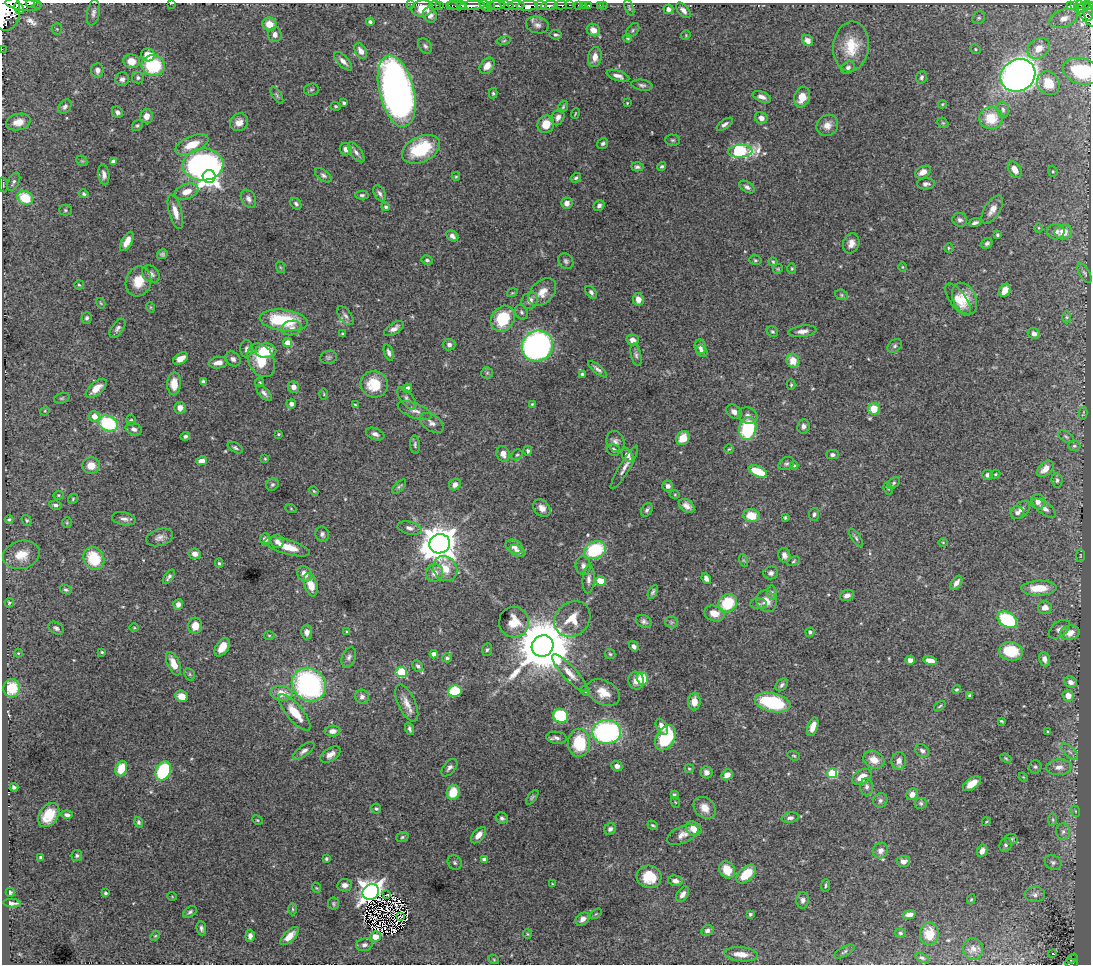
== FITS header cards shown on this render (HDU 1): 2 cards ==
NAXIS1  =                 1089
NAXIS2  =                  962

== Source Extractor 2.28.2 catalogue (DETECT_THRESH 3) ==
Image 1089 x 962 px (HDU 1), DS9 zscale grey, 1 PNG px = 1 image px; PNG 1093 x 966 px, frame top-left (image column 1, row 962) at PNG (2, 3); each listed source drawn as its Kron ellipse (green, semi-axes under 4 px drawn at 4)
Background 2.07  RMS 0.022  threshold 0.0658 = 3 sigma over >= 5 px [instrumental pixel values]
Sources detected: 513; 4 with non-positive FLUX_AUTO (blend fragments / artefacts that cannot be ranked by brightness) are neither listed nor drawn; of the other 509, the 500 brightest by FLUX_AUTO listed and drawn (9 fainter detections omitted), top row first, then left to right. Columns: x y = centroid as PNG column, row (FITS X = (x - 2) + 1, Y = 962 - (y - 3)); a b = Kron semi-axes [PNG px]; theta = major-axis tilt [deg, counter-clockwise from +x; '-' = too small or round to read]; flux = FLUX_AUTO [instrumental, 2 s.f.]
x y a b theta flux
30 3 4 2 - 200
38 3 3 2 - 65
172 3 3 2 - 3
23 4 18 6 -7 1100
411 4 2 2 - 23
435 5 5 3 - 41
440 5 2 2 - 7.5
461 5 4 3 - 530
472 5 13 3 3 1200
497 5 8 3 4 590
506 5 7 4 -21 390
516 5 8 3 3 530
541 5 6 3 -16 640
561 5 6 3 -2 210
569 5 3 2 - 100
579 5 3 3 - 64
583 5 2 2 - 15
589 5 3 3 - 37
600 5 2 2 - 15
603 5 3 2 - 14
1075 5 4 3 - 180
1080 5 3 2 - 120
452 6 6 3 -12 140
457 6 9 4 -9 790
486 6 7 4 -41 190
490 6 3 3 - 140
527 6 10 4 3 2300
549 6 8 4 7 1200
1071 6 3 3 - 120
1089 6 4 3 - 250
1083 7 8 3 33 130
19 8 6 3 -56 360
422 8 11 8 2 25
629 8 8 3 -68 2.1
668 9 5 4 - 6.3
683 10 9 5 -48 6.3
6 11 20 14 86 6500
1088 12 9 4 -83 150
93 13 13 6 79 6.4
430 15 8 6 -55 7.1
1087 17 12 4 -46 250
979 18 7 5 42 3.1
1064 18 15 8 20 13
370 22 4 3 - 3.3
269 24 7 6 - 20
537 25 12 8 -14 7.1
57 29 6 5 - 2.8
593 30 7 6 - 12
633 30 8 5 51 3.2
275 35 7 6 - 8
556 35 6 4 -9 3
686 35 5 4 - 1.4
628 38 4 3 - 1.7
807 40 6 5 - 9.8
504 41 7 3 9 2.1
425 46 8 6 -51 3.9
851 46 25 18 84 44
1039 48 12 9 35 17
2 49 2 2 - 11
976 49 5 4 - 2.1
361 51 8 5 -60 10
148 55 7 6 - 19
595 57 10 6 82 12
131 61 8 7 - 20
343 61 11 5 -46 7.8
153 65 12 10 -8 95
487 66 9 6 52 14
848 68 7 6 - 4.3
97 70 7 6 - 5.9
1081 71 18 13 -15 89
1018 75 18 15 31 1300
618 76 12 5 -19 8
921 77 6 5 - 3.5
138 78 6 5 - 3.4
122 79 7 6 - 5.5
1048 83 12 10 -56 31
642 85 10 5 -9 4.2
311 90 7 6 - 2.7
397 91 37 17 -76 970
493 93 5 4 - 2.4
277 95 9 4 -57 3
762 97 10 5 -20 8
802 97 10 7 72 21
344 103 4 3 - 3.1
627 103 3 2 - 1.2
942 104 4 4 - 1.5
336 106 5 4 - 1.9
65 107 8 5 50 4.8
563 107 6 3 53 2.3
1003 110 8 5 -74 3.5
117 112 6 5 - 4.7
575 114 5 2 - 1.4
146 116 7 6 - 10
558 117 8 6 66 6.8
761 118 6 5 - 8.2
991 118 12 11 - 35
18 122 12 8 14 15
239 122 9 8 - 11
943 123 6 4 -43 1.9
546 124 9 8 - 23
725 124 9 4 35 4.7
827 125 11 10 - 12
137 126 6 4 54 2.4
673 140 7 5 -2 2.5
603 144 6 5 - 3.3
192 145 18 8 23 28
346 149 6 5 - 7
421 149 20 12 26 82
740 151 12 6 3 220
356 152 12 5 -54 6.2
82 161 6 4 -42 2.2
113 162 4 4 - 7.9
203 165 20 16 3 560
662 166 4 4 - 2.2
637 167 6 4 -2 3.7
1015 170 9 6 -56 14
1053 171 6 4 -70 2
923 172 8 5 28 11
104 175 10 5 -82 6
323 175 10 5 -35 4.2
209 176 6 6 - 850
456 177 4 4 - 1.8
576 178 5 4 - 2.5
13 182 10 5 63 4.1
926 184 9 5 2 4.1
3 185 7 2 -80 1.2
747 187 8 5 -33 4.7
187 192 12 7 20 16
380 193 9 5 -62 4.5
84 194 4 3 - 2.5
362 195 6 4 1 2.7
25 198 8 6 -29 52
248 199 9 7 -58 6.4
567 203 5 5 - 7.9
296 204 6 5 - 3.5
599 206 6 5 - 5.1
386 207 4 3 - 2.1
65 210 6 5 - 2.5
992 210 16 7 57 12
175 212 18 6 -75 15
960 220 7 7 - 5.2
975 223 6 3 19 4.2
1039 228 5 3 - 1.5
1056 232 9 8 - 7.6
1063 232 9 7 12 21
997 235 4 3 - 2.2
452 236 6 5 - 5.7
127 241 10 5 63 15
851 243 10 8 71 9.9
987 243 6 5 - 3.8
949 248 5 4 - 1.7
162 254 5 4 - 2.8
427 260 5 4 - 2.8
755 260 6 4 -15 2.3
566 261 8 7 - 4
773 262 4 3 - 1.7
280 267 6 3 -71 1.7
902 267 5 3 - 1.2
778 269 5 4 - 1.7
792 269 5 4 - 1.9
1085 273 11 5 -60 3.7
151 274 10 7 -41 6.1
138 281 15 12 72 26
79 285 5 4 - 1.7
1005 290 7 5 64 13
542 292 16 11 47 17
591 292 7 4 -52 3.9
512 293 5 3 - 1.5
841 295 6 5 - 2.6
965 298 17 11 -64 26
638 299 6 5 - 10
958 300 19 8 -54 19
530 301 9 7 51 7.9
101 303 5 4 - 1.5
150 307 5 3 - 1.3
521 312 8 6 -63 3.4
345 316 11 6 -53 4.9
1067 317 6 4 -90 2.3
87 318 6 5 - 3.2
503 319 14 11 56 61
284 320 24 10 -7 91
118 328 11 6 54 5.2
292 328 10 7 10 7.4
394 329 11 5 33 7.4
772 331 6 5 - 2.5
802 331 14 5 8 8.3
342 333 3 3 - 1.6
1034 334 6 5 - 6.6
633 340 6 5 - 8.6
288 343 4 4 - 19
449 345 6 5 - 5.4
537 346 16 15 - 560
895 346 8 6 42 3.5
700 347 7 5 -82 6.3
247 349 8 6 88 5.6
266 351 10 7 3 48
702 351 6 5 - 4.9
389 353 8 4 -71 4.7
636 355 11 5 -76 4.3
328 357 8 6 12 3.4
181 359 8 5 32 13
233 359 8 7 - 5.7
261 360 18 12 -63 40
793 361 7 6 - 20
218 363 9 5 9 9
598 369 12 4 -39 4.9
487 373 6 5 - 2.8
582 375 4 3 - 3.3
203 381 4 3 - 2.8
260 383 4 4 - 2.3
174 384 11 7 89 20
374 384 14 13 - 42
791 385 5 4 - 1.9
294 387 6 5 - 9.6
96 388 13 6 41 17
407 388 5 4 - 5.5
264 393 10 5 -47 5.1
324 394 6 4 -89 1.9
62 398 8 5 18 2.8
407 398 13 6 -53 5.3
291 404 5 4 - 4.3
532 404 3 3 - 1.4
355 405 4 2 - 1.8
180 408 6 5 - 8.7
874 409 6 6 - 28
45 411 5 4 - 1.5
415 411 18 7 -20 9.7
734 412 8 6 -37 8.1
1083 413 6 2 77 1.7
748 415 10 8 -18 6.6
94 416 6 5 - 17
131 420 5 5 - 2.1
108 423 10 7 -22 99
431 423 13 8 -36 7.5
803 426 7 6 - 5.3
134 429 8 6 -22 6.4
748 429 11 8 79 100
279 434 3 3 - 1.9
375 434 9 5 -22 5.9
185 436 5 4 - 3.5
1066 437 8 5 -32 3.4
683 438 7 6 - 25
615 441 11 9 -69 7
415 445 9 5 -86 3.1
1074 446 6 5 - 2.9
235 448 8 4 -30 3.1
729 449 5 4 - 1.9
614 450 7 5 -23 4.7
528 451 5 4 - 3.2
503 454 8 6 -66 11
517 455 6 5 - 2.9
627 455 7 5 -54 13
833 455 6 4 0 3.8
265 459 4 3 - 1.5
201 461 6 4 10 9.1
786 464 8 6 29 3.6
91 465 9 8 - 16
794 465 4 4 - 1.6
624 467 25 5 59 9.9
1045 469 10 6 42 14
758 471 10 5 -24 42
995 474 5 4 - 2.2
987 475 5 5 - 4.5
1057 480 7 5 -84 3.7
894 483 7 5 42 2.6
272 485 6 5 - 2.8
455 485 6 5 - 7.6
668 486 5 5 - 6.2
399 487 9 4 46 2.9
888 489 6 4 -63 1.7
314 491 5 4 - 1.7
58 495 5 4 - 1.9
675 495 5 3 - 1.3
73 499 5 4 - 2
1038 502 8 7 - 7.5
55 505 6 4 -10 3.6
687 506 9 6 -37 9.5
542 508 10 7 -44 9.9
1044 508 13 6 -37 9.6
291 509 5 3 - 1.5
647 510 7 5 57 3.7
1020 510 11 7 42 7.4
1017 513 7 6 - 5.6
814 514 6 5 - 3.6
751 516 8 6 -8 30
785 517 3 3 - 1.8
9 519 4 4 - 2.2
124 519 12 6 -11 6.7
27 520 6 4 -53 2.1
67 523 5 4 - 1.8
409 528 12 6 -13 6.6
322 534 7 6 - 4.2
160 537 14 8 16 8.1
856 538 10 4 -55 3.1
265 539 6 5 - 6.6
277 541 7 6 - 6.3
943 542 5 3 - 1.2
440 544 10 9 - 3200
287 547 23 7 -16 24
514 547 9 6 -26 6.6
595 550 11 8 25 100
517 551 8 5 -26 6.7
195 554 6 5 - 8.4
21 555 19 14 14 26
784 555 7 6 - 6
1080 556 6 3 90 1.5
94 559 12 9 -59 59
743 560 6 4 -71 2
793 561 6 4 30 2
219 563 4 4 - 2.1
583 566 9 7 -86 6.5
445 569 13 11 -50 26
435 573 9 8 - 11
771 573 7 6 - 5.1
304 574 8 6 -50 13
169 577 8 4 54 4.2
706 578 6 4 -68 6
589 579 14 6 86 6.7
600 581 5 4 - 24
956 583 8 4 54 7.8
311 585 12 6 -72 20
1039 588 18 7 2 35
66 590 6 4 -30 2.9
653 592 7 4 61 3.1
772 593 7 5 -78 3.7
847 595 7 5 24 7.7
766 601 11 9 -58 14
9 603 5 4 - 2.2
728 603 10 8 36 57
178 604 5 5 - 7.4
758 604 8 5 -1 3.1
1045 607 7 6 - 11
714 614 10 7 -19 16
572 619 19 16 43 30
1007 620 10 7 -32 120
644 621 8 6 -27 4.6
514 622 15 15 - 25
672 622 6 6 - 3
195 626 8 7 - 16
56 628 8 5 -31 4.5
134 628 4 3 - 1.3
1059 629 12 7 38 6.7
307 632 7 5 85 7.5
347 632 4 4 - 2
810 632 4 4 - 4.2
1070 633 10 7 11 18
269 635 5 3 - 1.6
542 646 11 10 - 12000
634 646 5 4 - 4.8
222 647 10 6 57 19
487 650 6 5 - 2.9
1011 651 12 9 -9 57
102 652 4 3 - 1.8
18 653 4 4 - 1.6
434 654 4 4 - 10
610 654 5 5 - 2.2
349 657 10 6 68 5.1
447 658 5 4 - 2.6
1044 659 7 5 -72 8
910 660 4 4 - 7.4
930 661 7 4 -13 15
174 664 12 6 -65 17
418 666 6 4 -48 3.2
401 672 5 5 - 82
570 673 24 7 -47 14
190 674 7 5 -62 2.4
642 678 6 5 - 48
636 681 9 7 -73 11
1070 682 6 5 - 6.9
309 684 18 16 -39 310
782 685 7 5 49 3.9
12 688 9 8 - 51
957 690 4 4 - 2.3
455 691 7 6 - 83
585 691 5 4 - 1.7
603 692 17 12 -28 24
282 693 11 7 -8 22
182 696 6 5 - 16
970 696 4 3 - 3.5
1068 696 6 5 - 13
362 697 7 7 - 5.8
694 702 8 6 88 17
772 702 18 9 -13 110
407 703 20 8 -65 15
940 706 6 3 36 1.9
295 712 22 8 -50 35
561 716 8 7 - 97
1001 721 4 3 - 1.9
662 727 8 5 -61 13
813 727 10 5 71 12
409 729 6 4 -73 3.5
332 731 8 5 1 7.8
1048 731 4 2 - 1.3
607 732 14 12 -3 280
557 738 10 6 -7 6
665 738 13 9 57 88
579 743 14 11 -89 67
304 751 13 5 36 5.9
922 751 7 6 - 5
1070 752 10 5 -44 5.1
330 754 11 6 33 9.2
794 756 6 4 -19 1.8
1006 758 6 4 -23 2
874 760 11 8 -26 18
899 761 9 7 83 9.3
617 766 5 5 - 6.3
1035 767 6 6 - 3.4
1059 767 12 8 4 11
449 768 10 6 50 5.1
121 769 8 5 69 35
689 769 5 4 - 1.7
163 771 10 7 66 120
706 772 6 6 - 8
832 773 5 5 - 93
727 775 6 5 - 9.1
862 777 10 7 34 18
1023 777 5 3 - 1.3
972 784 10 5 35 18
14 787 4 3 - 3.4
867 787 9 6 -90 5.3
453 792 7 6 - 36
912 794 6 5 - 10
674 795 4 4 - 3
532 797 8 4 52 2.3
880 800 7 7 - 4.8
675 802 5 3 - 1.2
921 803 6 5 - 2.8
705 808 12 9 -43 15
376 809 5 5 - 2.7
1075 811 6 3 -71 1.5
49 815 13 9 54 31
67 815 5 4 - 4.8
502 818 6 5 - 4.1
790 818 8 5 9 4.9
257 820 5 4 - 1.9
1053 820 6 4 85 2.3
139 822 5 4 - 3.1
986 822 4 3 - 1.3
653 825 6 3 -36 2
610 829 6 5 - 4.7
694 829 8 6 -39 14
1063 832 8 7 - 5.1
478 835 9 5 49 11
683 835 17 8 24 11
402 837 6 5 - 2.5
1011 839 6 5 - 3.8
1006 845 7 6 - 3.8
880 851 8 7 - 8.4
982 851 6 5 - 11
77 855 5 5 - 2.9
41 857 4 3 - 2.3
326 859 4 3 - 2.2
484 859 4 3 - 4.9
903 861 7 5 5 7.7
1053 862 8 7 - 4.7
455 863 8 6 -49 3.5
727 870 9 7 -56 26
746 874 11 7 42 42
649 877 12 11 - 36
675 881 7 5 -12 6.4
552 884 3 3 - 1.2
345 885 7 6 - 7.9
826 885 6 2 85 2.1
317 888 5 3 - 1.4
10 892 4 4 - 2.7
371 892 8 7 - 1300
105 893 4 3 - 2.5
683 894 8 5 55 7.4
1035 894 10 7 1 6.9
387 895 4 3 - 2.1
172 896 5 3 - 1.2
971 899 5 4 - 1.7
803 900 8 6 89 5.6
12 903 9 3 -5 4.7
333 904 6 5 - 2.4
293 909 6 4 -89 1.9
190 912 7 5 35 3.2
596 914 6 3 36 1.8
750 914 4 3 - 2.2
909 915 6 4 13 9.4
400 916 3 2 - 1.8
583 919 8 5 36 9.2
201 928 7 5 -82 3.9
707 931 6 5 - 4.7
900 933 5 4 - 2.5
527 934 5 4 - 1.7
929 934 11 9 87 24
155 936 6 3 44 1.7
250 936 6 4 85 5.7
289 936 11 5 45 14
376 937 5 5 - 13
364 945 8 6 13 5.4
973 949 11 10 - 8.1
844 952 11 4 30 3.3
741 954 17 7 -5 17
1052 954 3 3 - 7
922 958 7 4 -25 2.5
1072 958 6 3 34 30
494 960 5 3 - 1.3
1071 963 6 3 0 110
At the frame edge (FLAGS 8, measured only in part): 10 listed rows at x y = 30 3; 38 3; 172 3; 23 4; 411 4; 1089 6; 6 11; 2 49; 1081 71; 1071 963
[9 fainter detections neither listed nor drawn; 4 non-positive-flux detections neither listed nor drawn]